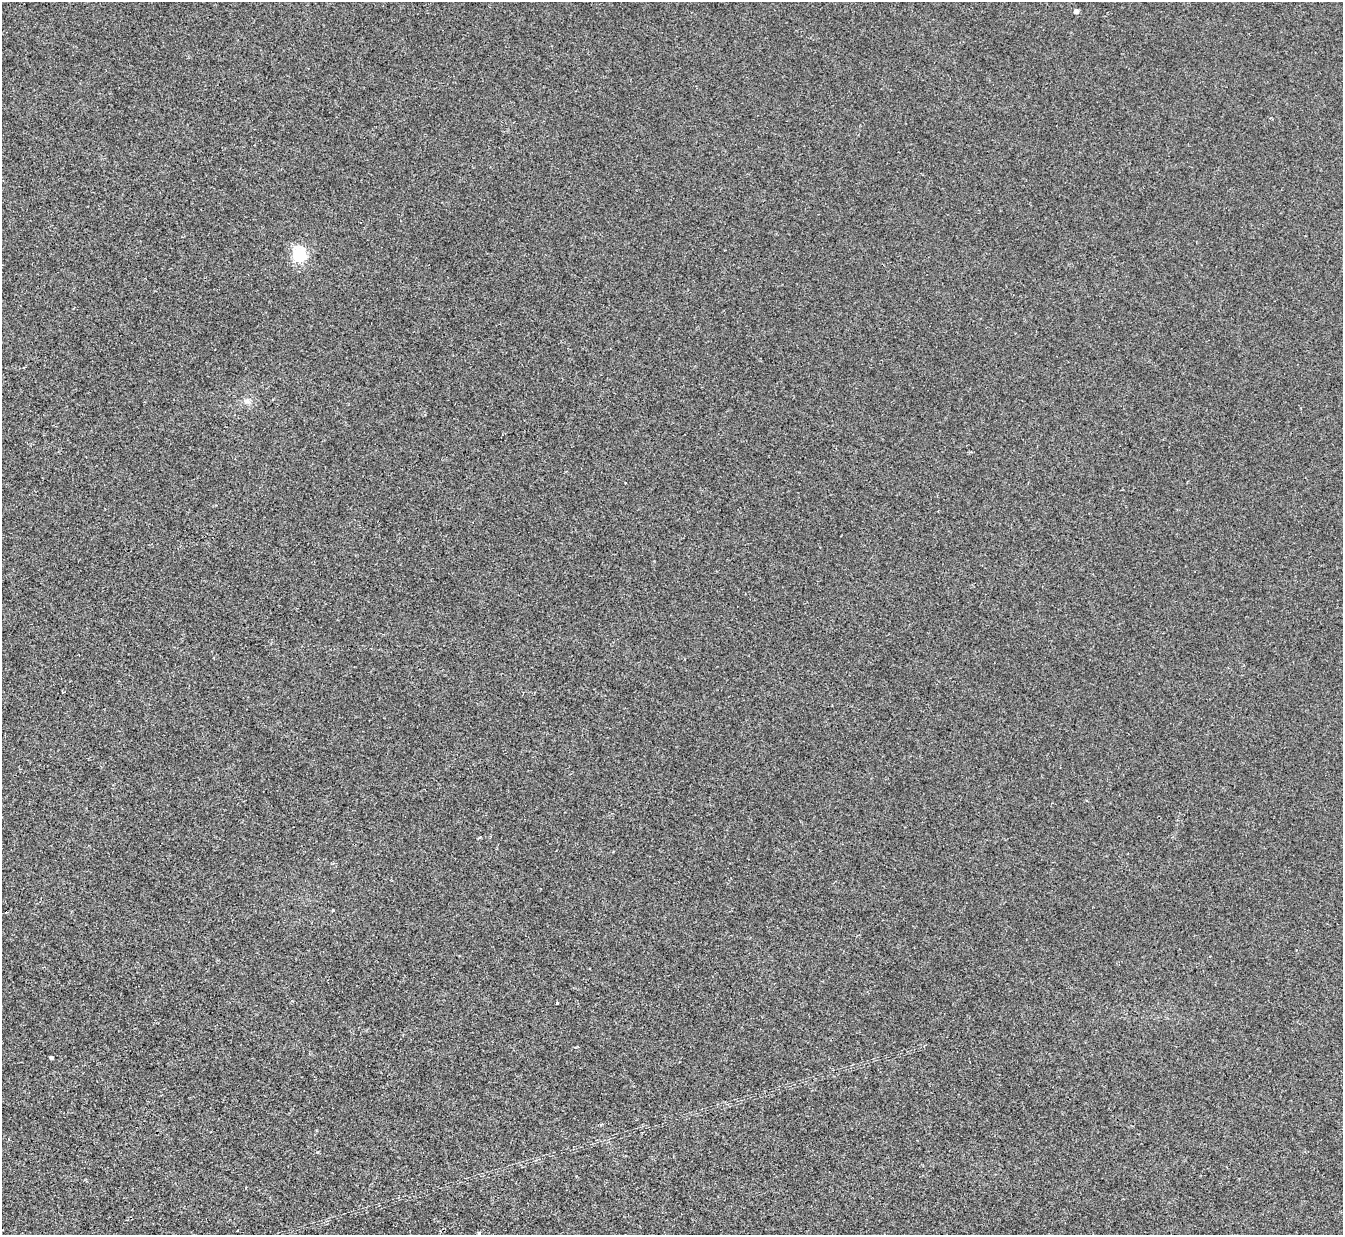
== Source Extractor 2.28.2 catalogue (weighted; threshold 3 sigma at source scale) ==
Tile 7 of 4 x 4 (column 3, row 2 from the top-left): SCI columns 2687-4027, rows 2740-3972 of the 5370 x 5353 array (HDU 1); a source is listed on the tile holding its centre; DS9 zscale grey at full resolution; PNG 1345 x 1237 px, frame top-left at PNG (2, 2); no overlay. Shown black and unused: <1% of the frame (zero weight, under 2 of 3 exposures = <1% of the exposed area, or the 3 px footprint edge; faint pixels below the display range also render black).
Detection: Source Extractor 2.28.2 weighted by HDU 2 'WHT'; one run over the whole footprint, this tile lists its part. Background 0.00107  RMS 0.005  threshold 0.0225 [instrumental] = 3 sigma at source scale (4.5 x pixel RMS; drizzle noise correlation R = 1.50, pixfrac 1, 0.05/0.05 arcsec/px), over >= 5 px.
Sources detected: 9; all 9 listed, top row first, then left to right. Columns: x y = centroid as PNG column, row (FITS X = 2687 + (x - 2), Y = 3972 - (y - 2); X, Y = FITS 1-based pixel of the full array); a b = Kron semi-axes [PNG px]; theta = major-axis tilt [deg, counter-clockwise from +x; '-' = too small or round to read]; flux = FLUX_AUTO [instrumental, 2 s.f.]
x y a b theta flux
1076 11 4 4 - 2.5
299 255 6 6 - 84
247 401 9 6 -8 1.6
62 692 3 2 - 0.52
480 837 3 3 - 0.59
333 910 3 3 - 0.45
557 1003 3 3 - 3.8
51 1057 4 3 - 1.8
479 1233 5 3 - 0.7